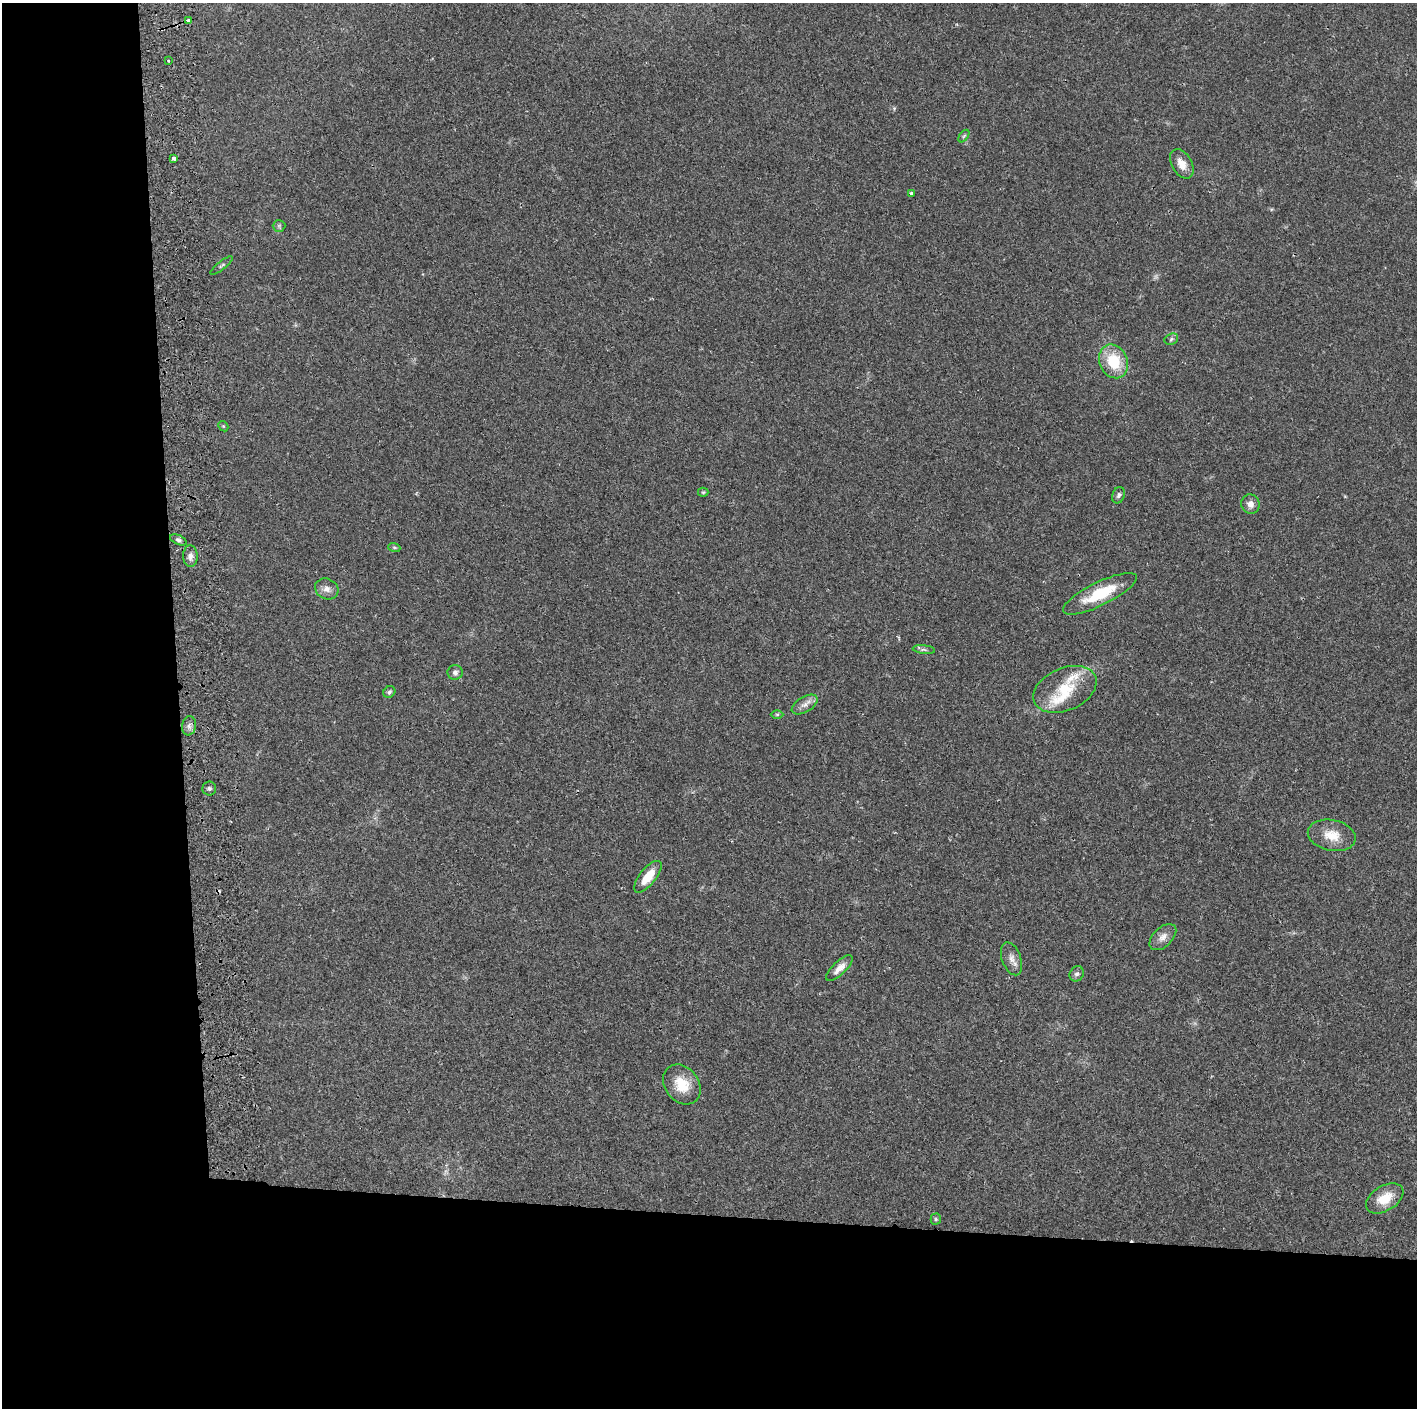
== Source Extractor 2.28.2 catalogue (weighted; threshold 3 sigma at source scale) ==
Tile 7 of 3 x 3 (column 1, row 3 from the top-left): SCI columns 59-1473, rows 5-1410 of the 4360 x 4230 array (HDU 1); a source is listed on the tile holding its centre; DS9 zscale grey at full resolution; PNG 1419 x 1410 px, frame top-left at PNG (2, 3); each listed source drawn as its Kron ellipse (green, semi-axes under 4 px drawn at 4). Shown black and unused: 24% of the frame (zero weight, under 2 of 3 exposures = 3% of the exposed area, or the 3 px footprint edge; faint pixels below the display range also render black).
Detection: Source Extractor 2.28.2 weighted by HDU 2 'WHT'; one run over the whole footprint, this tile lists its part. Background 0.0247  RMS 0.0037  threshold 0.0166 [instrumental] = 3 sigma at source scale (4.5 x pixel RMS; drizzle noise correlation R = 1.50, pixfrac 1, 0.05/0.05 arcsec/px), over >= 5 px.
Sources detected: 39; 1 cosmic-ray / hot-pixel residue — neither listed nor drawn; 2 inside a brighter listed object's ellipse — not listed separately; the other 36 listed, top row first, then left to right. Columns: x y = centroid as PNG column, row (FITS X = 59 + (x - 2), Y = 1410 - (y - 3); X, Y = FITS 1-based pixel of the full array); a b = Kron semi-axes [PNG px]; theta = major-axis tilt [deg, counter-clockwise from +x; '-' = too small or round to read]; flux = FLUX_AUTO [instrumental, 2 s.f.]
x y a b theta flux
188 20 4 3 - 2.1
168 60 3 3 - 0.56
964 136 7 3 52 0.51
174 158 3 3 - 1.1
1182 164 16 10 -60 3.7
911 193 4 3 - 0.57
279 226 6 6 - 0.68
222 265 14 4 38 0.71
1171 339 7 5 25 0.77
1114 361 17 14 -66 13
223 426 6 4 -44 0.45
703 492 5 4 - 0.46
1119 495 8 6 68 0.96
1250 504 10 9 - 2.1
178 540 9 4 -25 0.94
394 547 6 4 -19 0.47
190 556 11 7 -88 1.8
327 589 12 10 -26 2.3
1100 594 40 11 26 14
924 649 11 4 -6 0.8
455 672 8 7 - 1.2
1065 689 33 21 23 13
389 692 6 5 - 0.76
805 705 14 7 31 2.4
777 714 6 4 0 0.48
189 726 10 7 81 1.4
209 788 7 7 - 0.95
1332 835 24 15 -12 6.7
648 877 19 8 51 6.8
1163 937 16 9 44 2.7
1011 959 17 9 -71 2.6
839 968 17 6 44 3
1077 974 8 6 55 1.1
682 1084 22 17 -53 8.4
1385 1198 20 12 31 7.2
936 1219 5 5 - 0.48